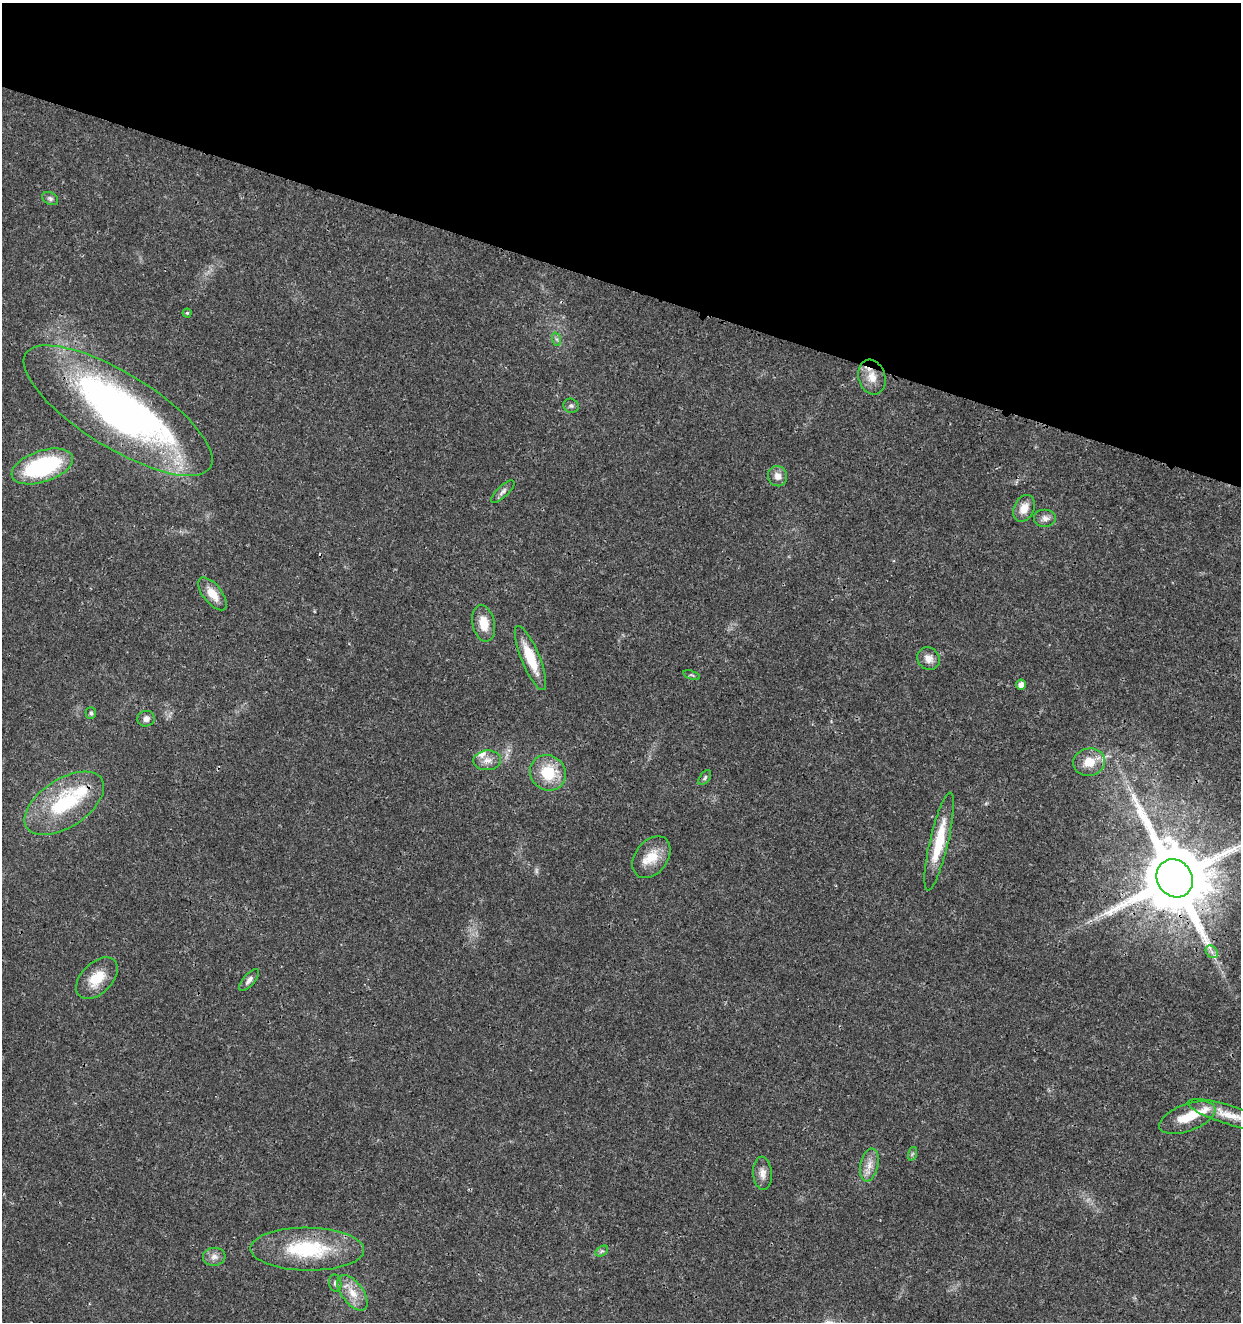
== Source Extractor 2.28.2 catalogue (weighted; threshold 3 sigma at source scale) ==
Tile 2 of 4 x 4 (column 2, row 1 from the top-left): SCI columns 1524-2762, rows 3966-5285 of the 5462 x 5297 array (HDU 1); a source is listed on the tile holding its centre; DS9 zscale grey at full resolution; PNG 1243 x 1324 px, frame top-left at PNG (2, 3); each listed source drawn as its Kron ellipse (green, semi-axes under 4 px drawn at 4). Shown black and unused: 22% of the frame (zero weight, under 3 of 4 exposures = <1% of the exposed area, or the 3 px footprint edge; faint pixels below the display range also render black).
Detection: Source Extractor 2.28.2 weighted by HDU 2 'WHT'; one run over the whole footprint, this tile lists its part. Background 0.0181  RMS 0.002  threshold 0.00906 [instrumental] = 3 sigma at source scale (4.5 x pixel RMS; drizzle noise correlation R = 1.50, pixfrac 1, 0.0396/0.0396 arcsec/px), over >= 5 px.
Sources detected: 47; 1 too faint to see at this stretch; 1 inside a brighter object's white glare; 1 cosmic-ray / hot-pixel residue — neither listed nor drawn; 4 inside a brighter listed object's ellipse — not listed separately; the other 40 listed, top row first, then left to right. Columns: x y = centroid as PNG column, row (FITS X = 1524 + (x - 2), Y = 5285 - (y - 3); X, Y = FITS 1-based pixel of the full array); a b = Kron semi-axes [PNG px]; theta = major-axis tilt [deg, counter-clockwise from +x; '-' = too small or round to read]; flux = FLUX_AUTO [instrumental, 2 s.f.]
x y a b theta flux
50 198 8 6 -28 0.53
187 313 4 4 - 0.28
556 339 7 4 -70 0.42
872 377 18 13 -73 2.9
571 406 8 7 - 0.54
118 411 108 37 -32 100
42 466 32 15 18 22
778 476 10 9 - 1.5
503 492 15 5 43 0.8
1024 508 14 10 64 2.4
1045 518 11 9 0 1.1
212 594 19 9 -51 3.2
484 623 18 11 -78 3.4
530 658 34 9 -68 5.9
928 659 12 10 -45 1.6
692 675 9 3 -19 0.33
1021 685 5 5 - 1.4
91 713 6 5 - 0.42
146 719 8 8 - 1.1
487 760 14 10 4 1.7
1089 762 16 13 13 3.9
548 773 18 17 - 7.1
705 778 8 5 54 0.44
64 803 45 24 33 17
939 841 50 9 77 7.7
651 857 23 16 53 4.3
1175 878 20 17 -55 2500
1212 952 7 5 -48 0.67
97 978 25 15 45 4.8
249 980 14 6 50 0.9
1230 1115 44 9 -17 4
1187 1118 29 13 21 4.9
912 1154 7 4 71 0.34
869 1165 17 9 78 2
762 1173 16 9 -86 1.5
307 1249 57 21 -1 16
602 1251 7 4 32 0.38
214 1257 11 9 6 1.2
335 1283 9 6 -83 0.58
352 1293 21 10 -53 3.2
Overlapping masked pixels (flux is a lower limit): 3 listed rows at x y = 872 377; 118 411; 1175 878
Isophote crosses this tile's border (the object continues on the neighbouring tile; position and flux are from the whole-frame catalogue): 2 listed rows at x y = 1175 878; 1230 1115